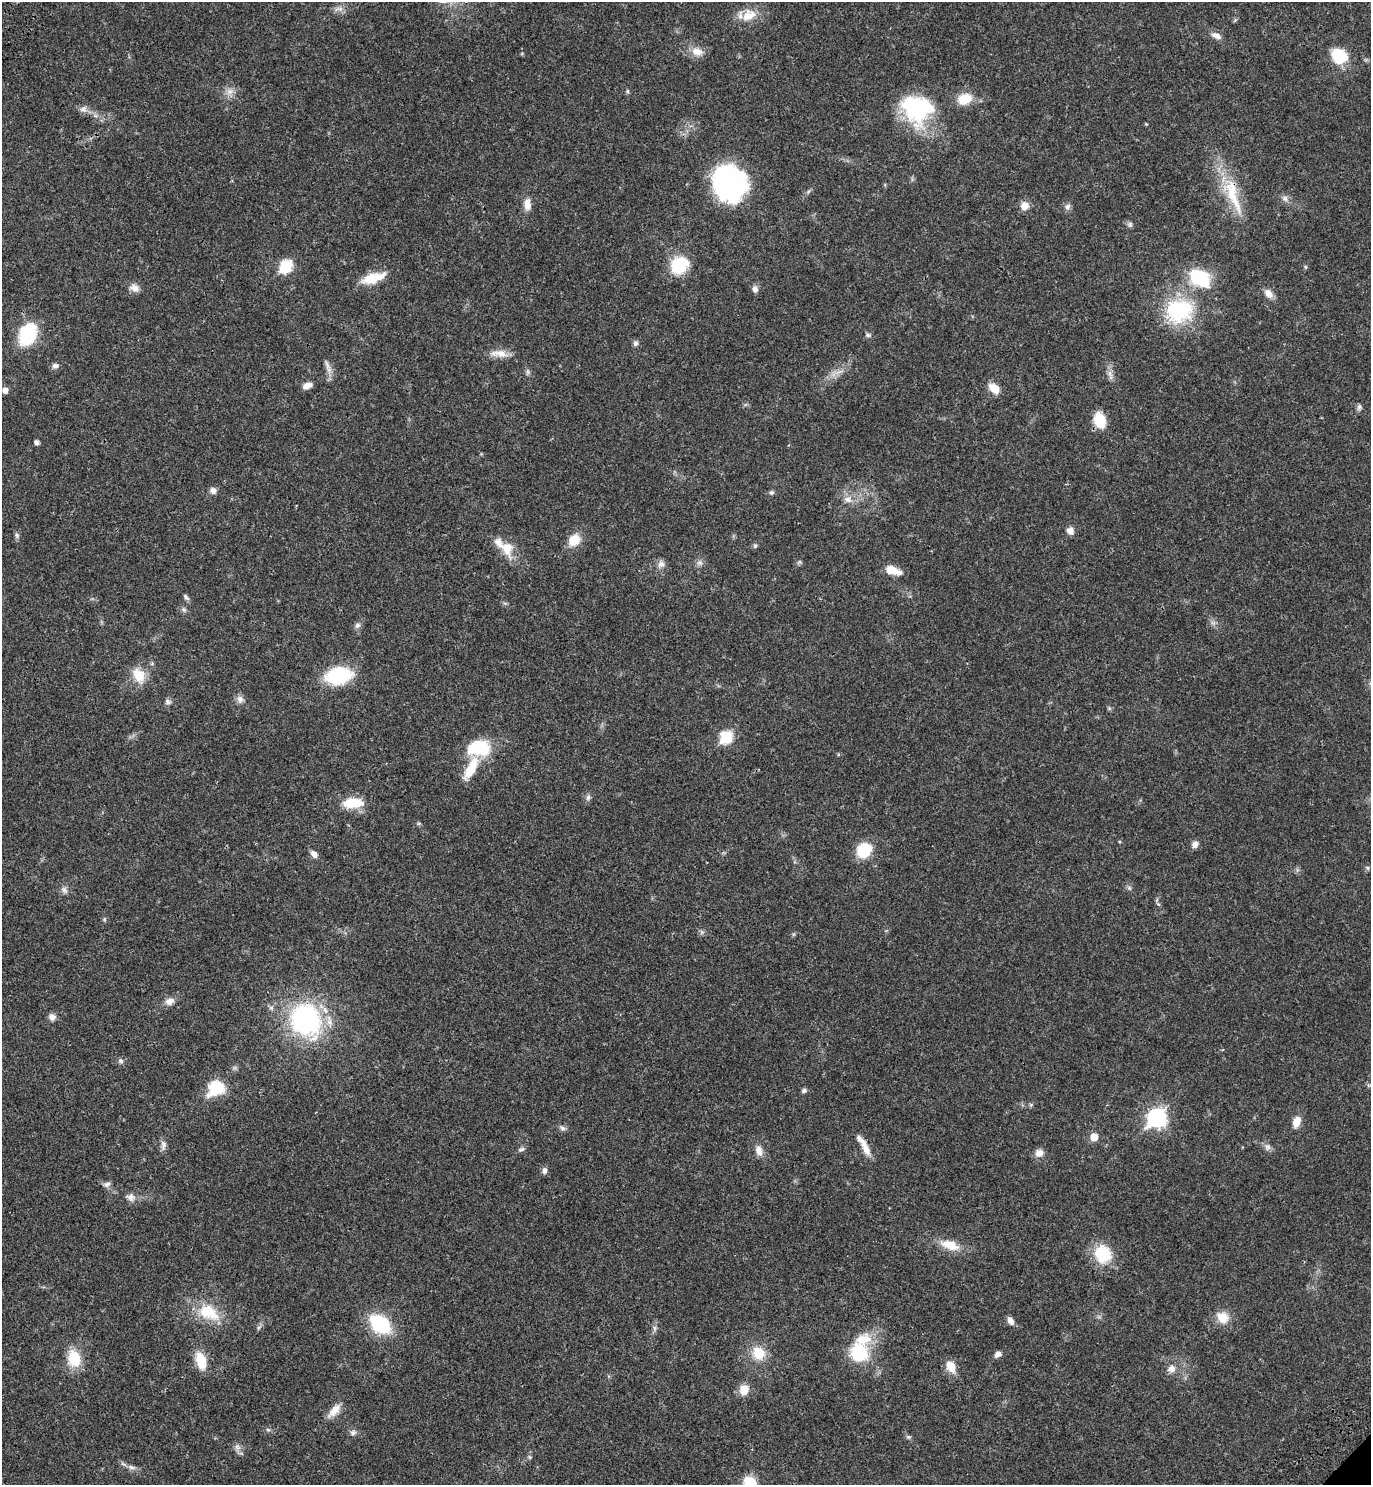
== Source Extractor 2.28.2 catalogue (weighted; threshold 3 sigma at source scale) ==
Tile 11 of 4 x 4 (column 3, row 3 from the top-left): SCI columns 3129-4497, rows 1575-3057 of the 6117 x 6117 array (HDU 1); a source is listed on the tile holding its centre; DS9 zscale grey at full resolution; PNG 1373 x 1487 px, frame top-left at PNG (2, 2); no overlay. Shown black and unused: <1% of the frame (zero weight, under 3 of 4 exposures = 6% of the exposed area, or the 3 px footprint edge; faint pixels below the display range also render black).
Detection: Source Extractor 2.28.2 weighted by HDU 2 'WHT'; one run over the whole footprint, this tile lists its part. Background 0.0271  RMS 0.0024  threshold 0.011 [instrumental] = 3 sigma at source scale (4.5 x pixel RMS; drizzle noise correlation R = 1.50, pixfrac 1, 0.05/0.05 arcsec/px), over >= 5 px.
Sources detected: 116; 3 inside a brighter listed object's ellipse — not listed separately; the other 113 listed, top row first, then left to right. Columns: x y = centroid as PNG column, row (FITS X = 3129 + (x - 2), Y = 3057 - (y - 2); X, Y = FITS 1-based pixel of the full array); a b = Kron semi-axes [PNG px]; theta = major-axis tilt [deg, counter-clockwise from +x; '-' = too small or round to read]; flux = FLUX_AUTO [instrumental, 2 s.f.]
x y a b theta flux
340 9 10 6 0 1.1
749 15 21 15 26 4.4
1216 36 13 7 -23 1.4
697 52 16 10 -12 2.6
1339 55 14 11 -43 10
230 91 11 8 31 1.6
965 99 15 11 23 5.1
83 109 11 7 27 1.1
917 109 36 33 -26 22
1146 124 4 4 - 0.2
730 184 36 32 -65 37
1233 195 63 15 -69 11
1285 198 9 7 -56 0.97
527 204 13 9 89 2.2
1024 206 10 9 - 2.1
1067 207 9 7 65 0.83
1130 224 6 6 - 0.55
679 265 17 14 39 11
286 266 7 6 - 20
1305 267 5 5 - 0.32
373 278 28 10 17 6
1200 278 20 14 -37 15
134 288 12 9 -13 1.6
755 289 9 8 - 0.96
1268 294 13 9 -51 1.8
1179 310 31 27 11 20
28 334 20 14 65 16
868 335 8 5 -10 0.56
635 343 7 6 - 0.68
499 353 24 9 -4 2.7
327 365 12 6 -72 1.1
55 366 9 7 16 0.84
839 372 16 4 22 1.3
1110 373 11 5 -69 1
307 385 12 7 16 1.5
994 388 14 8 -42 3.2
5 390 6 6 - 1.5
1359 407 9 6 72 0.65
1100 420 14 10 -68 7.2
36 442 5 4 - 0.95
213 490 8 7 - 1.1
772 493 6 6 - 0.51
847 499 11 7 -22 1.6
1070 531 9 8 - 1.4
17 535 8 6 -87 0.58
574 540 12 10 45 4.6
755 546 6 5 - 0.41
505 547 34 14 -44 5.4
700 563 9 8 - 0.91
661 564 10 9 - 1.3
892 570 16 10 -16 3.1
186 597 10 4 -45 0.58
184 610 6 6 - 0.53
357 625 8 7 - 0.79
139 675 20 14 -60 4.6
338 676 28 17 11 14
240 699 10 9 - 1.2
168 702 8 7 - 0.73
726 737 7 6 - 20
478 748 28 18 4 11
471 768 33 11 63 5.7
588 797 7 6 - 0.66
353 803 23 11 3 6.6
1195 844 9 7 61 1.2
864 850 14 12 49 9.1
314 854 10 6 -47 1.3
1367 868 6 4 -60 0.39
1129 888 7 5 -46 0.5
64 890 11 7 -56 0.96
170 1001 12 9 15 1.7
52 1017 8 7 - 1.3
305 1020 27 24 -71 44
121 1061 7 6 - 0.62
216 1088 19 15 34 8.6
804 1090 5 5 - 0.79
1031 1105 6 4 -72 0.32
1156 1118 9 8 - 79
1296 1122 12 8 70 2.5
562 1128 8 7 - 0.72
1094 1137 6 6 - 3.5
163 1145 12 7 -88 1.1
1267 1147 9 8 - 0.95
521 1149 10 5 10 0.63
866 1149 22 8 -65 2.7
759 1151 13 8 -76 1.8
1039 1153 11 9 13 1.7
544 1171 8 6 80 0.95
107 1184 10 7 10 0.83
130 1197 11 10 - 1.4
950 1245 27 12 -18 4.5
1103 1254 22 20 -64 8.9
209 1312 33 20 -29 8.5
1223 1317 16 14 -30 3.6
1010 1321 10 6 -58 1.3
380 1324 19 12 -39 19
258 1328 7 6 - 0.56
655 1328 7 4 -90 0.57
758 1353 15 13 -48 5.4
859 1353 24 22 -57 11
998 1354 9 6 45 1
74 1358 17 13 -78 7.7
201 1361 16 9 -74 6.6
950 1367 15 10 -60 3.2
1171 1369 12 10 18 1.6
744 1389 10 9 - 3.5
334 1411 22 9 47 2.7
268 1430 6 5 - 0.42
353 1433 9 7 4 0.81
908 1437 6 5 - 0.45
237 1447 10 8 -57 1.1
530 1457 6 4 -70 0.35
131 1467 12 6 -20 1.1
750 1482 14 11 -15 5.4
Overlapping masked pixels (flux is a lower limit): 2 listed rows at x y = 1233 195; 1100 420
Isophote crosses this tile's border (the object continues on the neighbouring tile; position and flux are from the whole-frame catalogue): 2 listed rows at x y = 340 9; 750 1482